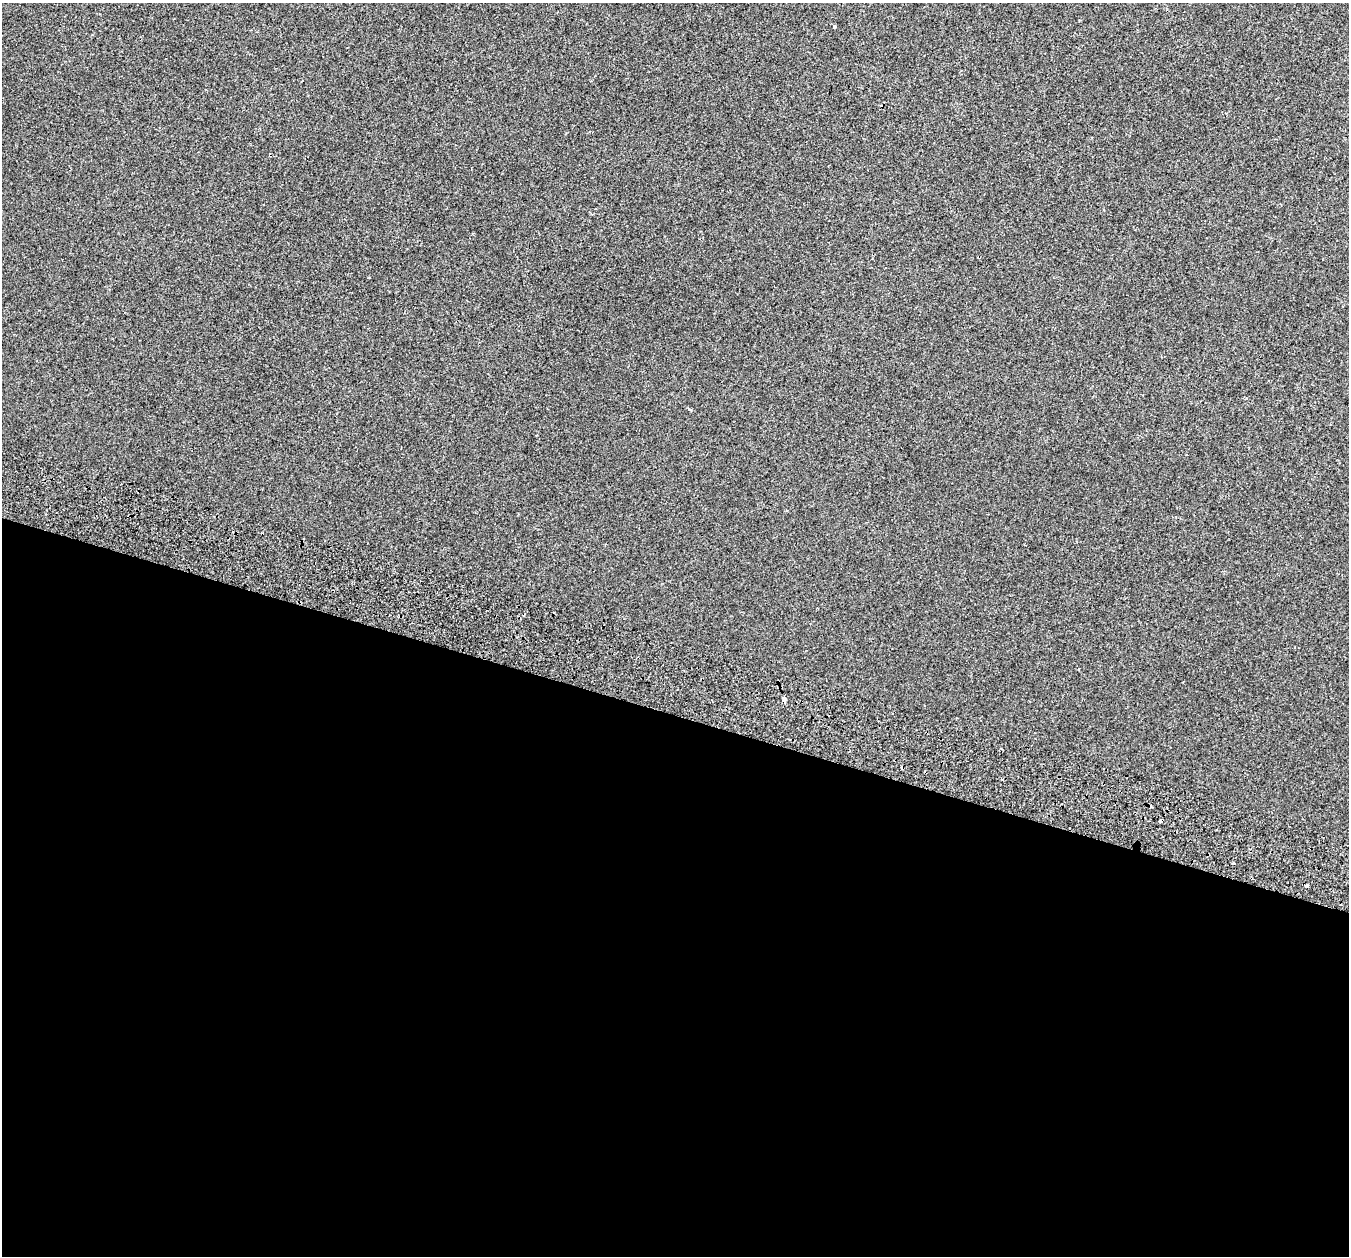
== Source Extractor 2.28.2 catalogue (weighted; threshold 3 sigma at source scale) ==
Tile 14 of 4 x 4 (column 2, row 4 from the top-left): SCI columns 1449-2795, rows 395-1648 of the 5583 x 5743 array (HDU 1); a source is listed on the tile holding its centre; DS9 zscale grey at full resolution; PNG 1351 x 1258 px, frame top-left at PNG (2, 3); no overlay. Shown black and unused: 43% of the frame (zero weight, under 2 of 3 exposures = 7% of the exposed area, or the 3 px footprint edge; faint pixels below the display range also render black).
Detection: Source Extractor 2.28.2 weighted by HDU 2 'WHT'; one run over the whole footprint, this tile lists its part. Background 2.12e-04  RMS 0.0045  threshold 0.0204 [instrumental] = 3 sigma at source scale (4.5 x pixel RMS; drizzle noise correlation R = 1.50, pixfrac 1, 0.0396/0.0396 arcsec/px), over >= 5 px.
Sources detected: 8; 4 cosmic-ray / hot-pixel residue — not listed; the other 4 listed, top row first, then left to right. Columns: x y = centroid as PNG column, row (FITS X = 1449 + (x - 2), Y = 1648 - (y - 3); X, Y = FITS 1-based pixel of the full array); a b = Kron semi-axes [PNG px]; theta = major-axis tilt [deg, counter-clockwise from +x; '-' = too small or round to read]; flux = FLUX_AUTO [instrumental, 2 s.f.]
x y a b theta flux
834 27 3 3 - 1.5
784 699 6 4 -77 6.9
1161 820 4 3 - 12
1234 863 3 3 - 2.3
Overlapping masked pixels (flux is a lower limit): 2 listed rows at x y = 784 699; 1161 820